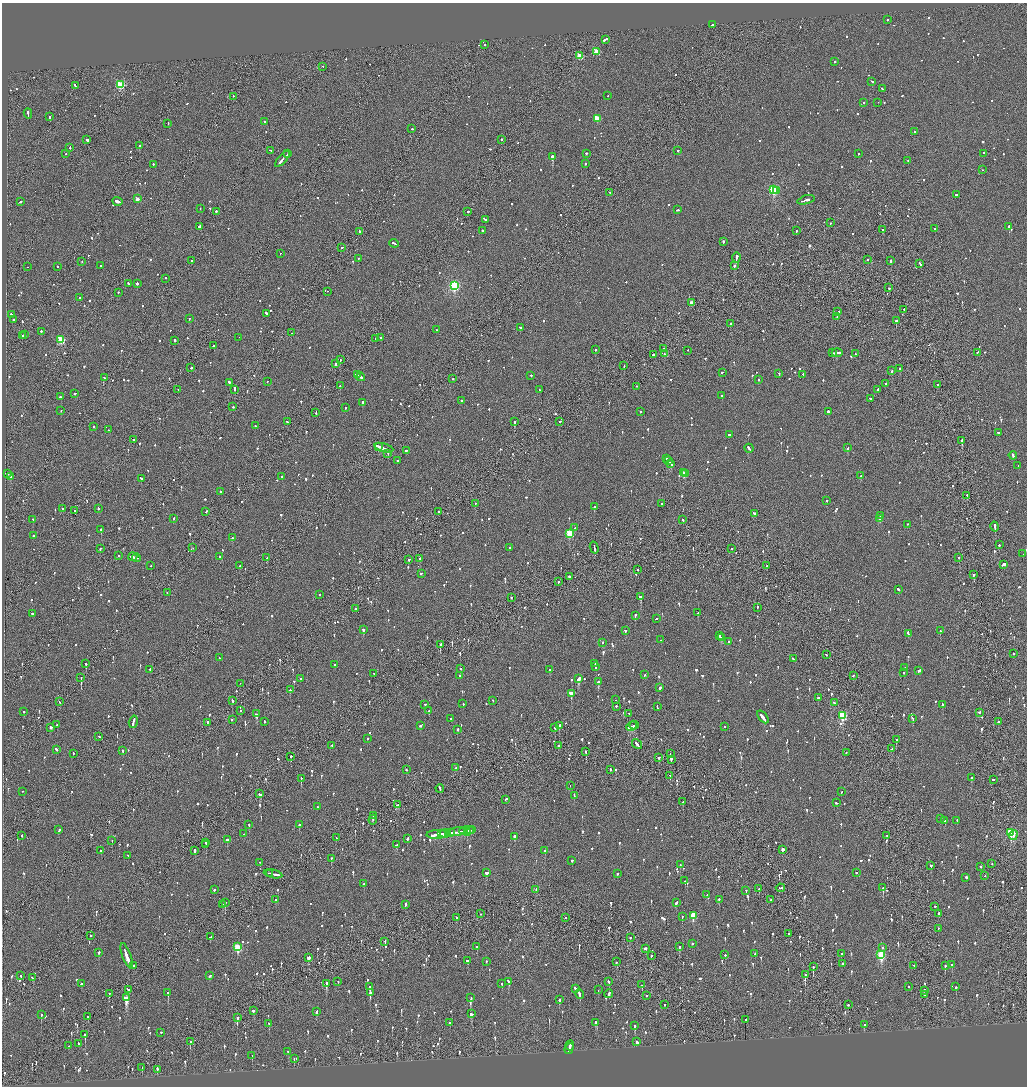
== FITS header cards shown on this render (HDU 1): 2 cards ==
NAXIS1  =                 2050
NAXIS2  =                 2168

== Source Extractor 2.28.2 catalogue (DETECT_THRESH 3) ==
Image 2050 x 2168 px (HDU 1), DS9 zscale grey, zoomed out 1/2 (1 PNG px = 2 x 2 image px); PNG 1029 x 1088 px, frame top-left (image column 2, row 2168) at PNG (2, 3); each listed source drawn as its Kron ellipse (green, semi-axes under 4 px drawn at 4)
Background -0.0778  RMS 0.062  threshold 0.187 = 3 sigma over >= 5 px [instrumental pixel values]
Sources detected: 1493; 62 cannot appear on this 1/2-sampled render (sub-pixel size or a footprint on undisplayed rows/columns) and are neither listed nor drawn; of the other 1431, the 500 brightest by FLUX_AUTO listed and drawn (931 fainter detections omitted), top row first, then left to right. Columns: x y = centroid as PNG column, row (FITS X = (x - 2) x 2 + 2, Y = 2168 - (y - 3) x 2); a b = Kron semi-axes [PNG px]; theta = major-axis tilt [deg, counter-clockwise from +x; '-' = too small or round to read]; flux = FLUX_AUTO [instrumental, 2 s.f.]
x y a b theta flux
888 20 2 2 - 83
712 25 2 2 - 110
605 40 3 2 - 320
485 45 2 1 - 150
596 52 3 3 - 310
580 56 3 3 - 390
835 62 2 2 - 71
322 67 2 1 - 110
872 82 3 2 - 75
120 85 3 3 - 770
75 86 3 2 - 230
882 89 3 2 - 79
608 96 2 1 - 150
233 97 2 1 - 83
864 103 2 2 - 110
878 103 2 2 - 78
28 114 5 2 - 190
49 117 3 2 - 130
597 119 3 3 - 350
265 122 2 2 - 95
168 124 2 2 - 68
412 129 2 2 - 130
915 132 2 2 - 75
87 140 3 2 - 280
501 140 2 2 - 240
139 146 2 1 - 240
70 148 3 2 - 82
271 151 3 2 - 110
678 151 2 2 - 200
66 154 2 2 - 150
288 154 4 2 - 190
586 154 2 2 - 110
858 154 2 2 - 180
984 154 2 2 - 100
552 157 3 2 - 11000
282 159 10 2 49 470
908 161 2 2 - 64
585 164 2 2 - 80
153 165 2 2 - 180
983 170 2 2 - 62
773 190 3 3 - 1200
776 191 3 2 - 120
610 193 2 2 - 110
956 195 2 2 - 120
137 199 2 2 - 95
806 200 9 2 16 560
20 202 3 2 - 89
118 202 5 2 - 460
200 209 2 1 - 67
677 210 3 2 - 120
216 212 2 2 - 110
468 212 2 2 - 340
486 220 2 2 - 65
830 223 2 2 - 150
200 227 2 2 - 580
1009 227 2 2 - 410
935 229 2 1 - 100
883 230 2 2 - 220
482 231 2 2 - 180
796 231 2 2 - 110
359 232 3 2 - 74
723 242 3 2 - 170
394 244 4 2 - 220
342 248 2 2 - 98
281 254 2 1 - 100
736 258 5 2 - 600
358 259 2 2 - 75
867 260 2 2 - 64
191 261 2 2 - 240
890 261 2 2 - 170
82 262 2 1 - 72
920 264 3 2 - 210
101 266 2 2 - 99
734 266 2 2 - 230
28 267 2 1 - 64
57 267 2 2 - 63
166 279 2 2 - 96
129 284 3 2 - 85
137 284 2 2 - 670
454 286 4 3 - 1700
889 288 2 2 - 88
328 292 2 1 - 150
118 293 2 2 - 81
80 298 2 2 - 69
692 303 3 3 - 200
904 310 2 2 - 140
838 312 2 2 - 140
266 314 3 2 - 160
11 315 2 2 - 74
837 317 2 1 - 65
189 319 2 2 - 140
13 320 2 2 - 77
896 321 2 1 - 570
731 324 2 2 - 160
520 328 3 2 - 89
436 330 2 2 - 72
41 332 2 2 - 210
291 333 2 1 - 210
25 335 2 1 - 220
22 336 2 2 - 110
239 338 2 1 - 78
380 338 2 1 - 150
376 339 2 2 - 110
61 340 3 3 - 560
175 341 2 2 - 160
214 346 2 2 - 110
664 349 3 2 - 89
595 350 2 2 - 110
688 351 2 1 - 67
833 353 4 2 - 200
837 353 5 2 - 210
977 353 2 2 - 67
664 354 2 2 - 340
855 354 2 2 - 62
653 355 2 2 - 270
340 360 2 1 - 110
335 364 4 2 - 150
624 366 3 1 - 170
191 368 2 2 - 71
900 369 2 1 - 340
892 371 2 2 - 200
722 373 2 2 - 85
779 374 2 2 - 140
357 375 4 2 - 190
803 375 2 2 - 68
531 376 2 2 - 69
361 377 4 2 - 180
104 378 2 2 - 73
453 379 2 2 - 95
758 380 2 2 - 84
267 382 2 1 - 180
229 383 2 2 - 78
886 384 2 2 - 130
937 385 2 1 - 120
340 386 2 2 - 63
637 387 2 2 - 66
178 390 2 1 - 93
235 390 2 1 - 110
539 390 2 2 - 70
877 390 2 2 - 100
75 394 2 2 - 78
722 396 2 2 - 170
60 397 3 2 - 190
870 399 3 2 - 91
461 401 2 2 - 100
363 403 2 2 - 640
233 407 2 2 - 130
345 408 2 2 - 100
61 411 2 2 - 61
640 412 2 2 - 82
828 412 3 2 - 100
316 413 2 2 - 84
287 422 3 2 - 91
514 422 2 2 - 260
560 422 2 2 - 200
255 426 2 2 - 66
93 427 2 2 - 120
108 430 2 2 - 63
998 433 2 2 - 140
729 435 2 2 - 190
134 440 2 2 - 84
962 441 2 2 - 3100
378 446 3 1 - 130
384 448 10 2 -16 310
848 448 2 2 - 210
749 449 4 2 - 180
406 451 2 2 - 61
388 454 2 1 - 160
1013 456 4 2 - 150
667 459 3 2 - 180
397 461 2 2 - 92
668 461 3 1 - 160
671 464 4 2 - 200
1018 466 2 2 - 65
683 473 3 2 - 210
8 474 3 2 - 120
686 474 2 2 - 110
860 476 2 2 - 130
11 477 3 2 - 110
282 477 2 2 - 150
141 479 3 2 - 100
220 492 2 2 - 67
967 496 2 1 - 170
827 501 2 2 - 89
475 504 2 2 - 71
661 504 2 2 - 120
594 507 2 2 - 170
63 509 2 2 - 100
98 509 2 2 - 150
74 511 2 2 - 76
206 512 3 2 - 76
439 512 2 2 - 82
754 514 2 2 - 530
880 516 2 2 - 78
174 519 2 2 - 82
880 519 3 2 - 120
33 520 2 2 - 63
682 520 2 2 - 110
908 525 2 2 - 84
995 527 5 2 - 240
575 528 2 2 - 77
101 530 2 2 - 400
569 534 3 3 - 570
33 536 2 2 - 62
232 538 2 2 - 110
999 545 2 2 - 150
192 548 2 2 - 190
509 548 2 2 - 66
594 548 6 2 -74 210
100 549 3 2 - 69
731 549 2 1 - 110
1023 554 2 2 - 98
119 556 2 2 - 83
133 557 4 2 - 180
219 557 2 2 - 71
136 558 4 2 - 180
267 558 3 2 - 120
959 558 2 2 - 65
420 559 2 2 - 80
409 560 2 2 - 77
1003 565 4 2 - 300
151 566 2 2 - 62
240 566 2 2 - 130
767 566 2 1 - 430
638 570 2 1 - 70
421 574 3 2 - 88
974 575 2 2 - 110
570 577 3 2 - 240
558 582 2 1 - 120
898 590 3 2 - 140
167 593 2 2 - 67
320 595 2 2 - 82
641 597 2 2 - 330
511 598 2 2 - 62
757 608 2 1 - 120
356 609 2 2 - 110
698 613 2 2 - 83
33 614 3 2 - 120
635 616 2 2 - 120
656 619 2 2 - 93
363 630 2 2 - 210
625 631 2 2 - 100
940 631 2 2 - 110
908 634 3 2 - 130
719 636 2 2 - 110
721 638 4 2 - 250
661 640 2 2 - 63
729 642 2 2 - 87
602 643 2 2 - 95
440 645 2 2 - 360
1013 654 2 2 - 78
826 655 2 2 - 73
219 658 2 2 - 78
793 659 3 2 - 100
86 664 2 2 - 430
595 664 2 2 - 81
334 665 3 2 - 66
596 667 2 2 - 61
905 668 2 2 - 83
461 669 2 2 - 120
150 670 2 2 - 83
549 670 3 2 - 81
919 671 4 2 - 95
904 673 2 2 - 80
374 674 2 1 - 67
645 675 2 2 - 61
460 676 2 2 - 70
853 676 2 2 - 91
81 678 2 1 - 340
301 679 2 2 - 99
578 679 3 2 - 1100
598 682 3 2 - 290
240 684 2 1 - 110
660 688 2 2 - 300
290 690 2 2 - 97
571 694 2 2 - 530
818 698 2 2 - 150
616 700 2 2 - 77
232 701 3 2 - 80
493 701 2 2 - 64
59 702 2 2 - 75
834 703 3 2 - 82
463 704 2 2 - 63
425 705 2 2 - 70
942 705 2 2 - 120
616 707 2 2 - 130
657 707 3 2 - 64
241 711 2 2 - 290
429 711 2 2 - 110
23 712 2 2 - 77
979 713 2 2 - 170
256 714 2 2 - 430
629 714 3 2 - 79
842 716 4 3 - 900
763 717 7 2 -50 340
451 719 2 2 - 78
913 719 4 2 - 170
232 720 2 1 - 130
133 722 6 2 74 230
264 722 2 2 - 94
998 722 2 2 - 230
207 723 2 2 - 150
57 725 2 2 - 110
634 725 5 1 - 280
421 726 3 2 - 120
559 726 3 2 - 320
632 727 5 2 - 400
724 727 2 2 - 230
51 728 2 2 - 81
555 728 2 2 - 210
458 730 2 2 - 130
99 737 3 2 - 84
367 739 2 2 - 98
896 740 2 2 - 140
637 745 5 2 - 190
332 746 2 2 - 67
559 746 3 2 - 80
892 749 2 1 - 68
56 750 3 2 - 110
123 751 2 2 - 100
586 752 2 2 - 230
846 753 2 2 - 63
73 754 3 2 - 70
670 754 2 1 - 140
291 757 2 2 - 140
659 758 3 2 - 74
671 760 4 1 - 380
456 768 2 1 - 95
406 770 2 2 - 71
610 770 2 2 - 64
670 776 2 2 - 63
971 778 2 2 - 66
301 779 2 2 - 360
993 780 3 2 - 170
570 786 2 1 - 230
440 789 4 2 - 300
23 792 2 2 - 100
841 792 2 2 - 120
260 794 4 2 - 170
574 796 3 2 - 95
506 800 2 2 - 69
683 802 2 1 - 120
837 803 3 2 - 72
398 805 3 2 - 130
318 807 2 2 - 83
374 816 3 1 - 120
941 819 3 2 - 77
373 820 5 1 - 250
945 821 2 1 - 210
957 821 2 2 - 69
249 825 2 2 - 130
299 825 2 2 - 130
59 830 3 2 - 130
471 830 5 2 - 240
466 831 7 1 2 310
457 832 9 2 8 600
450 833 2 1 - 280
467 833 3 2 - 81
1011 833 4 3 - 880
244 834 2 2 - 61
442 834 3 2 - 210
445 834 5 2 - 300
437 835 11 2 2 640
22 836 2 2 - 81
887 836 2 1 - 110
1013 836 5 2 - 110
514 837 2 2 - 270
336 838 2 1 - 64
407 839 3 2 - 150
227 840 2 2 - 190
112 841 2 1 - 83
206 843 2 2 - 86
206 845 2 1 - 140
397 845 4 2 - 160
783 850 2 2 - 2800
101 851 2 2 - 100
195 851 3 2 - 310
545 851 2 2 - 140
128 856 2 2 - 85
331 859 2 2 - 130
572 861 2 2 - 72
260 863 2 1 - 200
992 864 2 2 - 65
680 865 2 2 - 69
931 866 2 2 - 94
981 867 2 2 - 80
486 873 3 2 - 330
857 873 2 1 - 110
269 874 3 2 - 200
273 874 9 2 -13 540
617 874 2 2 - 140
985 876 2 1 - 74
966 878 2 2 - 450
685 881 2 2 - 140
364 884 2 2 - 240
780 888 4 2 - 260
883 888 2 2 - 270
759 889 2 2 - 65
214 890 2 2 - 260
536 890 3 2 - 67
746 891 2 1 - 65
707 895 2 2 - 63
276 900 2 2 - 84
719 900 2 2 - 100
771 900 2 2 - 110
225 903 2 2 - 86
676 903 3 2 - 210
222 905 2 2 - 91
405 905 3 2 - 92
935 907 2 2 - 110
481 914 2 1 - 71
938 914 3 2 - 310
693 916 3 3 - 410
682 917 2 2 - 67
457 918 3 2 - 91
565 918 2 2 - 81
938 928 2 1 - 78
788 934 2 2 - 82
91 936 2 2 - 120
210 937 3 2 - 66
630 938 2 2 - 61
385 942 2 1 - 71
693 944 2 2 - 69
238 947 3 3 - 630
477 947 2 1 - 92
679 947 3 2 - 230
882 948 2 2 - 72
645 949 3 2 - 120
99 953 2 2 - 82
755 954 2 2 - 130
841 954 2 2 - 180
725 955 2 2 - 81
881 955 4 3 - 820
127 956 14 2 -70 780
651 956 2 2 - 160
308 958 3 2 - 110
468 961 3 2 - 510
486 962 2 2 - 87
617 962 2 2 - 65
842 964 2 2 - 130
952 965 2 2 - 140
134 966 2 2 - 79
914 966 2 2 - 71
945 966 2 2 - 87
813 967 2 1 - 270
805 975 2 1 - 240
21 976 2 2 - 96
210 976 3 2 - 100
32 978 3 2 - 110
338 982 2 1 - 85
508 982 4 2 - 220
609 982 3 2 - 100
81 984 2 2 - 73
326 984 3 2 - 710
502 984 2 2 - 100
642 985 2 2 - 72
370 987 2 2 - 430
908 987 2 2 - 70
956 987 2 2 - 170
575 989 3 2 - 120
128 990 4 2 - 130
598 990 2 2 - 170
924 991 3 2 - 370
168 993 2 2 - 280
370 993 3 2 - 520
109 994 2 2 - 160
579 994 5 2 - 170
609 994 4 2 - 110
924 995 3 2 - 120
646 996 2 1 - 270
126 998 4 2 - 1900
471 998 3 2 - 130
559 1000 3 2 - 170
664 1005 2 1 - 76
848 1005 2 2 - 76
253 1011 2 2 - 95
316 1012 3 2 - 120
471 1014 3 2 - 230
41 1015 2 2 - 340
88 1017 2 2 - 240
237 1018 2 2 - 490
746 1020 2 2 - 190
450 1023 2 1 - 160
596 1023 4 2 - 150
269 1024 2 2 - 82
864 1025 2 2 - 61
635 1026 3 2 - 130
160 1033 3 2 - 89
85 1035 3 2 - 200
190 1042 2 2 - 110
637 1042 2 2 - 390
78 1044 3 2 - 74
68 1046 2 2 - 97
570 1046 5 2 - 240
569 1049 6 2 71 190
288 1052 2 2 - 66
252 1056 2 2 - 190
294 1059 2 2 - 63
142 1068 2 1 - 280
157 1070 4 2 - 160
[931 fainter detections neither listed nor drawn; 62 sub-pixel or undisplayed-footprint detections neither listed nor drawn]